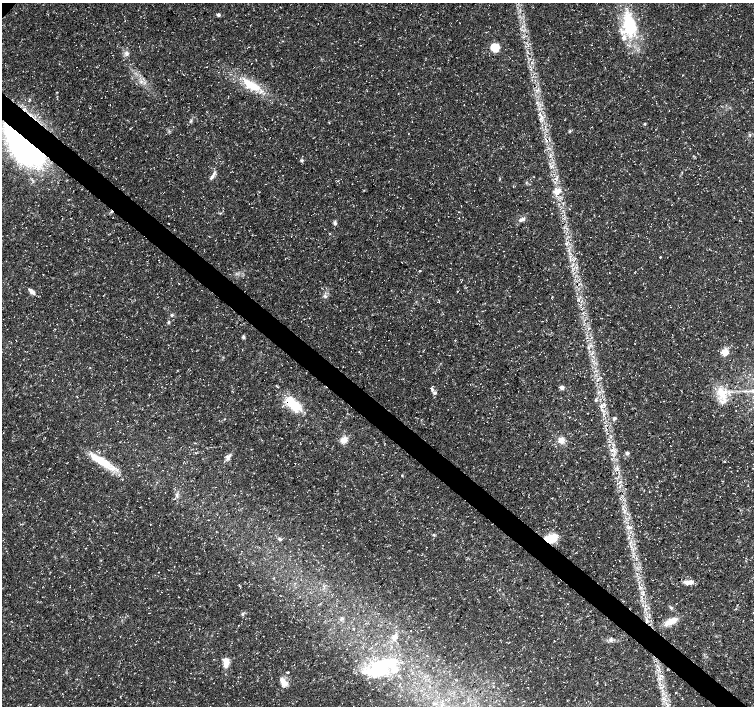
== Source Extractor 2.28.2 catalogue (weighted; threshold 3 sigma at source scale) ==
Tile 6 of 4 x 4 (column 2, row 2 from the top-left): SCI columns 1509-3011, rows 3048-4455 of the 6016 x 6028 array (HDU 1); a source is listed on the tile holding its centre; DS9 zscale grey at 2 x 2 block average (1 PNG px = mean of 2 x 2 image px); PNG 756 x 708 px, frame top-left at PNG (2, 3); no overlay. Shown black and unused: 4% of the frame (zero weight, under 3 of 5 exposures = <1% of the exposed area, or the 3 px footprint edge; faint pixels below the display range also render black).
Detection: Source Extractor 2.28.2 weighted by HDU 2 'WHT'; one run over the whole footprint, this tile lists its part. Background 0.0309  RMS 0.0024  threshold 0.0109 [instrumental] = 3 sigma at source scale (4.5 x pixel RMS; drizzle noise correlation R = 1.50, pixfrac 1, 0.0396/0.0396 arcsec/px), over >= 5 px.
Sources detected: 84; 4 inside a brighter object's white glare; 1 cosmic-ray / hot-pixel residue — not listed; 5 inside a brighter listed object's ellipse — not listed separately; the other 74 listed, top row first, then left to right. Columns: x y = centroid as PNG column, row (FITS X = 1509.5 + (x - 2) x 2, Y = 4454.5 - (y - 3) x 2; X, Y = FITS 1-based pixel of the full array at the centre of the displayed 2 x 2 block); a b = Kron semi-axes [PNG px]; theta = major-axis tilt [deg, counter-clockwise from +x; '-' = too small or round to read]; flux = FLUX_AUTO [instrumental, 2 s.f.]
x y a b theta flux
218 15 3 3 - 1.5
629 25 33 19 -84 33
283 41 3 2 - 0.27
495 47 8 7 - 9.4
126 53 6 5 - 2
682 75 2 2 - 0.2
251 85 30 10 -32 17
57 92 2 2 - 0.28
30 99 3 2 - 0.48
726 105 3 2 - 0.39
540 114 6 3 -27 1.2
191 121 4 3 - 0.74
645 124 4 3 - 0.52
570 131 4 4 - 0.67
546 140 4 2 - 0.58
23 141 54 24 -44 170
302 160 4 4 - 0.96
212 176 13 3 57 2
534 177 2 2 - 0.22
526 182 3 2 - 0.36
557 191 12 8 13 5.3
522 219 8 4 14 2.1
168 223 2 2 - 0.28
335 223 6 4 -85 1.2
660 257 3 2 - 0.36
32 291 10 4 -39 2.7
325 296 5 3 - 0.89
172 315 4 3 - 0.83
168 322 4 3 - 0.83
243 337 4 4 - 0.91
725 352 3 3 - 21
562 387 4 4 - 2.3
432 389 6 4 -64 1.2
722 393 17 12 -57 12
596 400 4 3 - 0.82
293 404 21 10 -46 19
604 405 3 2 - 0.64
614 418 4 4 - 1.2
610 437 3 2 - 0.5
344 440 3 3 - 23
561 440 7 6 - 4.4
195 443 3 2 - 0.31
611 450 5 2 - 0.89
195 453 3 2 - 0.28
627 453 4 4 - 1.5
228 457 10 5 66 2.4
725 461 2 2 - 0.38
103 462 30 9 -31 16
402 475 3 2 - 0.46
177 495 4 3 - 0.9
630 527 5 3 - 1.1
434 535 3 3 - 0.57
551 538 13 7 21 13
280 539 5 3 - 1
630 542 3 2 - 0.52
631 546 6 2 -39 1
558 582 2 2 - 0.18
689 582 11 6 14 3.3
161 592 2 2 - 0.18
643 594 4 3 - 1.1
671 607 5 2 - 0.69
242 614 4 3 - 0.9
671 621 17 7 25 6.6
353 629 2 2 - 0.33
394 637 9 5 51 2.6
611 640 7 3 -85 1.1
226 662 8 5 87 7.9
387 663 41 12 0 23
288 672 3 2 - 0.57
661 676 8 3 -22 1.3
660 678 5 3 - 1.2
283 681 11 7 -43 4.1
675 693 3 2 - 0.24
533 701 2 2 - 0.17
Overlapping masked pixels (flux is a lower limit): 2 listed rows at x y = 23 141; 551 538
Diffuse or blended objects may show on this block-average render without a row.